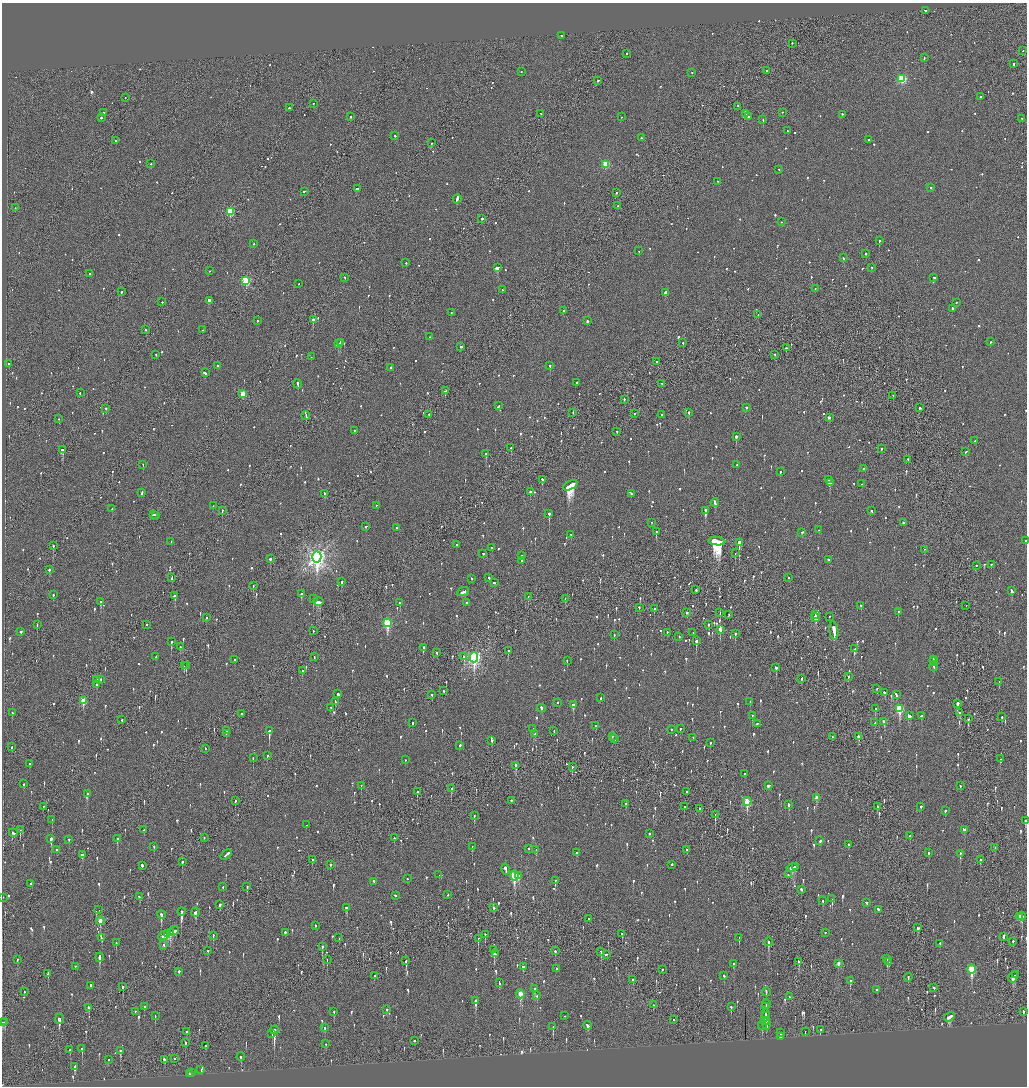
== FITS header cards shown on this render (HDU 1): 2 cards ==
NAXIS1  =                 2050
NAXIS2  =                 2168

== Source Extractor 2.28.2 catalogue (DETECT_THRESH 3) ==
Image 2050 x 2168 px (HDU 1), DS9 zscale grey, zoomed out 1/2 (1 PNG px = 2 x 2 image px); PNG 1029 x 1088 px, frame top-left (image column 2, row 2168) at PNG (2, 3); each listed source drawn as its Kron ellipse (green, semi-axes under 4 px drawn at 4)
Background -0.0931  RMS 0.077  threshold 0.23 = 3 sigma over >= 5 px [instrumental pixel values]
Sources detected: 1415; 46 cannot appear on this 1/2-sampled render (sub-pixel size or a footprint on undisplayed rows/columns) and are neither listed nor drawn; of the other 1369, the 500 brightest by FLUX_AUTO listed and drawn (869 fainter detections omitted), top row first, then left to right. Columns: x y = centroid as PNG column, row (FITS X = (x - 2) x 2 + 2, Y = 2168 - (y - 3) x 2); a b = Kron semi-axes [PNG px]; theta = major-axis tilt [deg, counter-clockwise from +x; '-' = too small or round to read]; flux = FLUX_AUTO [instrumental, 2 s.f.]
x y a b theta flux
925 11 2 2 - 66
561 36 2 2 - 85
792 44 2 2 - 51
1023 51 2 2 - 50
626 54 2 2 - 96
924 58 2 2 - 140
1014 64 3 2 - 76
767 71 2 1 - 64
521 72 2 2 - 65
692 73 2 2 - 68
902 79 3 3 - 1200
598 81 3 2 - 130
980 97 2 2 - 420
125 98 2 1 - 150
313 104 2 2 - 60
738 107 2 1 - 65
289 108 2 2 - 79
103 113 2 2 - 170
782 113 2 2 - 55
541 114 2 2 - 77
745 114 4 2 - 220
842 115 2 2 - 66
351 117 2 2 - 150
622 117 2 2 - 59
748 117 3 2 - 79
101 118 2 1 - 320
1022 119 2 2 - 65
763 120 2 1 - 240
787 131 2 2 - 66
395 136 2 2 - 130
641 138 2 2 - 51
869 140 2 2 - 59
116 141 2 2 - 100
431 143 2 2 - 170
151 164 2 2 - 71
606 165 3 3 - 620
779 170 2 2 - 50
717 182 2 2 - 91
931 188 2 2 - 68
357 189 3 2 - 280
304 192 2 1 - 110
617 193 2 2 - 66
457 199 5 2 - 840
618 206 2 1 - 290
15 208 2 1 - 68
230 212 3 3 - 840
482 219 2 2 - 310
781 222 2 2 - 50
879 241 2 2 - 240
254 244 2 2 - 52
639 251 2 1 - 72
866 254 2 2 - 190
843 258 3 2 - 98
406 263 2 2 - 120
497 268 3 2 - 800
872 268 2 2 - 52
209 271 2 2 - 52
90 274 2 2 - 110
345 278 2 2 - 160
934 278 3 2 - 100
246 281 3 3 - 1200
299 284 2 2 - 50
815 289 2 2 - 54
502 290 2 2 - 59
121 292 2 2 - 260
665 293 3 2 - 340
209 301 3 2 - 840
162 302 2 1 - 76
956 303 2 2 - 59
952 309 2 2 - 100
563 311 2 2 - 51
451 313 2 2 - 82
758 315 2 2 - 50
313 320 2 2 - 400
257 321 2 2 - 74
587 321 3 2 - 160
145 330 2 2 - 210
203 330 2 1 - 57
430 337 2 2 - 66
990 342 2 2 - 89
340 343 3 2 - 280
683 343 2 2 - 54
338 344 2 2 - 300
461 347 3 2 - 120
786 348 2 2 - 190
156 355 2 2 - 54
775 355 2 2 - 84
311 357 2 2 - 110
657 362 2 2 - 91
9 364 2 2 - 85
217 366 2 2 - 210
550 366 2 2 - 120
391 368 2 2 - 49
205 373 3 2 - 230
577 383 2 2 - 170
298 384 5 2 - 220
661 384 2 2 - 57
445 391 3 2 - 170
80 393 2 2 - 56
243 394 3 3 - 300
893 396 2 1 - 63
624 400 2 2 - 79
498 406 3 2 - 100
746 408 2 2 - 170
920 408 2 2 - 110
106 409 2 2 - 110
573 413 2 1 - 100
689 413 2 2 - 330
634 414 2 1 - 91
429 415 2 2 - 73
662 415 2 2 - 57
306 416 4 2 - 160
829 418 3 2 - 98
59 419 2 2 - 62
354 431 2 2 - 98
617 432 2 2 - 60
736 437 2 2 - 540
975 441 2 2 - 67
511 448 3 2 - 140
881 449 2 2 - 79
62 450 3 2 - 330
965 452 3 2 - 98
486 454 2 2 - 580
908 460 2 2 - 310
143 465 2 2 - 51
737 465 2 2 - 60
863 469 2 2 - 70
780 472 2 2 - 60
542 480 2 2 - 120
829 480 2 2 - 160
830 483 2 2 - 240
862 484 2 2 - 59
570 486 8 3 26 8400
530 492 2 2 - 270
142 493 3 2 - 160
325 494 3 2 - 150
631 494 2 2 - 82
715 503 4 2 - 370
213 506 2 2 - 51
376 506 2 2 - 65
112 509 2 2 - 69
222 511 3 2 - 74
706 511 2 2 - 1500
872 511 3 2 - 84
549 514 3 2 - 510
153 515 2 2 - 90
155 516 3 2 - 110
652 523 2 2 - 64
903 523 2 2 - 160
366 527 2 2 - 92
396 528 2 2 - 55
819 530 3 2 - 130
656 532 2 2 - 100
802 532 2 2 - 60
571 535 2 2 - 61
717 541 8 4 -7 17000
1025 541 2 2 - 51
171 542 2 2 - 65
739 543 3 2 - 1600
456 545 2 1 - 51
53 546 2 2 - 150
492 548 2 2 - 55
924 550 2 1 - 150
735 553 2 1 - 65
483 554 2 2 - 86
522 556 2 2 - 51
317 557 5 4 - 8600
270 559 2 2 - 340
828 560 3 2 - 110
522 561 2 2 - 51
991 565 2 2 - 85
976 566 2 2 - 75
49 570 2 2 - 240
172 578 3 1 - 210
489 578 2 2 - 170
788 578 2 2 - 52
472 579 2 2 - 180
341 582 2 2 - 330
494 583 3 2 - 97
253 586 2 1 - 65
696 590 2 2 - 83
1012 591 4 2 - 190
463 592 6 2 27 210
301 594 2 2 - 240
53 595 2 2 - 70
175 596 3 2 - 120
528 597 2 2 - 49
313 599 2 2 - 280
565 599 2 1 - 54
101 602 3 2 - 280
318 602 5 3 - 330
400 603 2 2 - 82
466 603 2 2 - 290
861 606 2 2 - 67
966 606 2 1 - 84
639 608 2 2 - 78
654 609 2 2 - 120
898 612 2 2 - 110
687 613 2 2 - 90
720 613 2 1 - 52
729 615 2 2 - 50
816 615 2 1 - 110
829 617 2 2 - 50
206 618 2 2 - 130
815 618 4 2 - 410
387 623 4 3 - 1300
37 625 2 1 - 68
147 625 2 2 - 57
708 625 2 2 - 120
720 630 3 2 - 1300
313 631 2 1 - 56
834 631 9 2 -81 3500
21 632 2 2 - 180
667 633 2 2 - 51
693 633 2 2 - 76
735 634 2 2 - 92
614 635 2 2 - 64
679 637 2 2 - 49
696 641 3 2 - 310
171 642 2 2 - 390
180 647 2 2 - 53
423 648 3 2 - 150
855 649 3 2 - 210
508 651 2 2 - 120
437 653 2 2 - 63
156 657 3 2 - 200
314 657 2 1 - 55
464 657 3 2 - 140
474 658 5 4 - 3800
235 660 2 2 - 62
933 660 3 2 - 170
567 661 2 2 - 52
934 662 3 1 - 180
184 666 3 2 - 84
186 666 2 1 - 160
934 667 5 2 - 180
776 668 3 2 - 190
302 671 2 2 - 110
848 677 2 2 - 59
802 679 2 2 - 54
96 680 2 2 - 240
101 680 2 2 - 140
999 682 2 2 - 49
97 685 3 2 - 96
877 689 2 2 - 56
443 691 2 2 - 94
885 693 3 2 - 120
338 694 3 2 - 270
432 695 2 2 - 53
896 695 3 2 - 150
601 698 2 2 - 82
83 701 4 3 - 340
335 702 3 2 - 160
750 702 2 2 - 55
557 703 2 1 - 57
957 704 2 2 - 1200
573 705 3 2 - 250
331 708 2 2 - 54
541 709 4 2 - 120
875 709 3 2 - 79
899 709 4 3 - 930
12 713 2 2 - 78
960 713 4 3 - 150
242 714 2 1 - 56
752 716 2 2 - 54
909 716 4 3 - 150
921 716 2 2 - 140
1002 717 3 2 - 99
968 719 2 2 - 95
122 720 2 2 - 110
884 722 3 2 - 140
412 723 3 2 - 89
874 723 2 2 - 85
757 724 2 2 - 49
595 726 2 2 - 51
533 729 2 2 - 53
680 729 2 2 - 110
672 730 2 2 - 66
226 731 2 2 - 280
269 731 3 2 - 1800
554 731 2 1 - 62
226 734 2 2 - 51
535 734 2 2 - 73
612 737 2 2 - 50
832 737 2 1 - 55
858 737 3 2 - 210
693 738 2 2 - 99
615 739 3 2 - 49
492 741 3 2 - 110
710 743 3 2 - 94
459 746 2 2 - 170
12 747 2 2 - 91
205 749 2 2 - 58
267 756 2 2 - 69
253 758 2 2 - 87
1000 759 2 2 - 80
405 760 2 2 - 80
30 764 2 2 - 97
516 766 3 2 - 270
572 767 2 2 - 83
745 774 2 2 - 240
24 784 2 2 - 86
361 786 2 2 - 81
769 786 3 2 - 640
960 786 2 2 - 68
451 789 3 2 - 190
417 792 3 2 - 100
687 792 2 2 - 61
87 794 2 2 - 150
816 798 3 2 - 140
235 801 2 2 - 120
511 801 2 2 - 110
747 802 4 3 - 770
626 804 2 2 - 98
789 805 3 2 - 120
43 807 2 2 - 61
684 807 2 2 - 58
877 807 3 2 - 77
921 807 2 2 - 140
699 809 2 1 - 65
945 811 2 2 - 200
715 815 3 1 - 130
474 816 2 1 - 84
52 820 2 2 - 71
1025 821 3 2 - 200
306 825 2 2 - 73
20 830 3 1 - 140
144 830 2 2 - 67
964 830 2 2 - 330
13 833 4 2 - 110
649 834 2 2 - 52
910 836 2 2 - 96
204 838 2 2 - 56
394 838 2 2 - 92
51 839 3 2 - 700
117 839 3 2 - 130
69 840 3 2 - 49
820 841 3 2 - 100
849 845 3 2 - 93
154 847 3 2 - 120
472 847 2 1 - 95
995 848 2 2 - 110
529 849 2 2 - 55
57 850 2 2 - 340
536 850 2 2 - 62
687 850 2 2 - 60
576 853 3 2 - 53
929 853 2 2 - 110
960 854 3 2 - 120
82 855 3 2 - 140
226 855 6 2 40 400
312 860 3 1 - 77
980 860 3 2 - 57
182 862 2 2 - 290
330 865 2 2 - 110
672 865 3 2 - 100
142 866 2 2 - 370
795 867 2 1 - 93
792 868 6 3 14 410
505 870 6 2 -76 410
439 875 2 1 - 150
788 875 2 2 - 58
514 876 5 3 - 1100
518 876 3 2 - 110
407 879 2 2 - 61
555 881 3 2 - 100
374 882 2 2 - 330
31 884 2 2 - 160
223 887 2 2 - 71
247 887 3 2 - 170
801 890 3 2 - 120
448 895 2 2 - 57
395 896 2 2 - 64
139 897 3 2 - 110
3 898 2 2 - 63
832 899 2 2 - 130
823 901 3 2 - 92
866 903 3 3 - 66
220 905 3 2 - 66
346 908 3 3 - 210
494 908 2 2 - 84
99 910 2 1 - 150
878 910 3 2 - 170
181 912 4 2 - 1000
195 913 4 2 - 170
161 915 4 2 - 340
1022 916 4 3 - 270
1020 917 3 2 - 93
589 919 2 2 - 64
100 921 4 2 - 170
315 926 3 2 - 56
918 928 3 2 - 85
174 931 5 2 - 210
170 933 3 2 - 270
285 933 2 2 - 180
825 933 2 2 - 69
168 934 4 2 - 190
622 934 2 2 - 120
485 935 3 2 - 75
164 936 6 2 29 260
213 936 3 2 - 73
1003 937 4 2 - 180
102 938 3 2 - 71
339 938 2 1 - 79
739 938 3 2 - 110
478 939 3 2 - 250
768 942 4 2 - 510
1013 942 2 2 - 140
116 943 2 2 - 85
940 944 2 2 - 72
164 945 2 2 - 57
322 947 3 2 - 160
494 950 2 2 - 300
208 951 2 2 - 100
555 951 2 2 - 200
601 952 4 2 - 140
495 954 4 3 - 57
606 955 2 2 - 100
99 958 4 2 - 330
887 959 2 2 - 170
17 960 2 2 - 68
327 960 2 1 - 62
406 961 3 2 - 280
799 962 3 2 - 120
889 962 4 2 - 62
734 964 3 2 - 75
838 964 3 2 - 88
75 967 2 2 - 61
523 967 2 2 - 94
557 969 2 2 - 66
662 970 2 2 - 55
971 970 5 3 - 840
179 972 2 2 - 420
48 974 3 1 - 150
1015 975 2 1 - 67
374 976 2 2 - 52
724 976 3 2 - 79
1013 977 6 3 61 240
908 978 4 2 - 80
633 980 2 2 - 220
850 981 3 2 - 140
499 983 3 2 - 61
91 986 2 2 - 150
123 987 3 2 - 83
934 988 2 2 - 120
535 989 3 2 - 210
877 990 2 2 - 300
24 992 2 2 - 68
766 992 4 2 - 160
520 994 4 3 - 350
537 996 3 2 - 70
790 997 2 2 - 67
476 1001 4 2 - 230
766 1004 4 1 - 140
653 1005 2 1 - 170
144 1007 2 2 - 57
731 1007 3 2 - 72
766 1007 2 2 - 130
89 1008 3 2 - 74
387 1010 2 2 - 120
135 1012 2 2 - 100
334 1012 3 2 - 200
1023 1012 3 2 - 92
765 1014 3 2 - 140
155 1016 2 2 - 54
565 1016 2 2 - 52
766 1017 5 2 - 400
949 1017 5 4 - 230
59 1019 5 2 - 490
673 1020 2 2 - 92
5 1022 2 2 - 140
766 1022 3 1 - 210
2 1023 3 2 - 210
766 1024 5 2 - 280
588 1026 4 2 - 120
762 1026 5 2 - 360
553 1027 3 2 - 370
325 1028 2 2 - 180
274 1030 4 2 - 2700
820 1030 3 2 - 230
187 1032 2 2 - 280
805 1032 3 2 - 91
781 1033 2 2 - 310
272 1034 2 2 - 62
780 1037 2 2 - 86
414 1041 2 2 - 72
185 1043 2 2 - 83
326 1044 2 1 - 91
205 1046 3 1 - 50
82 1049 3 2 - 120
70 1050 2 2 - 97
120 1051 3 2 - 290
241 1057 4 2 - 75
174 1059 2 2 - 160
108 1060 2 2 - 65
164 1060 3 2 - 130
75 1067 4 2 - 290
201 1070 3 2 - 50
192 1073 2 2 - 89
189 1074 2 2 - 94
At the frame edge (FLAGS 8, measured only in part): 3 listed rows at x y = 1025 541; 1025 821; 2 1023
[869 fainter detections neither listed nor drawn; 46 sub-pixel or undisplayed-footprint detections neither listed nor drawn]